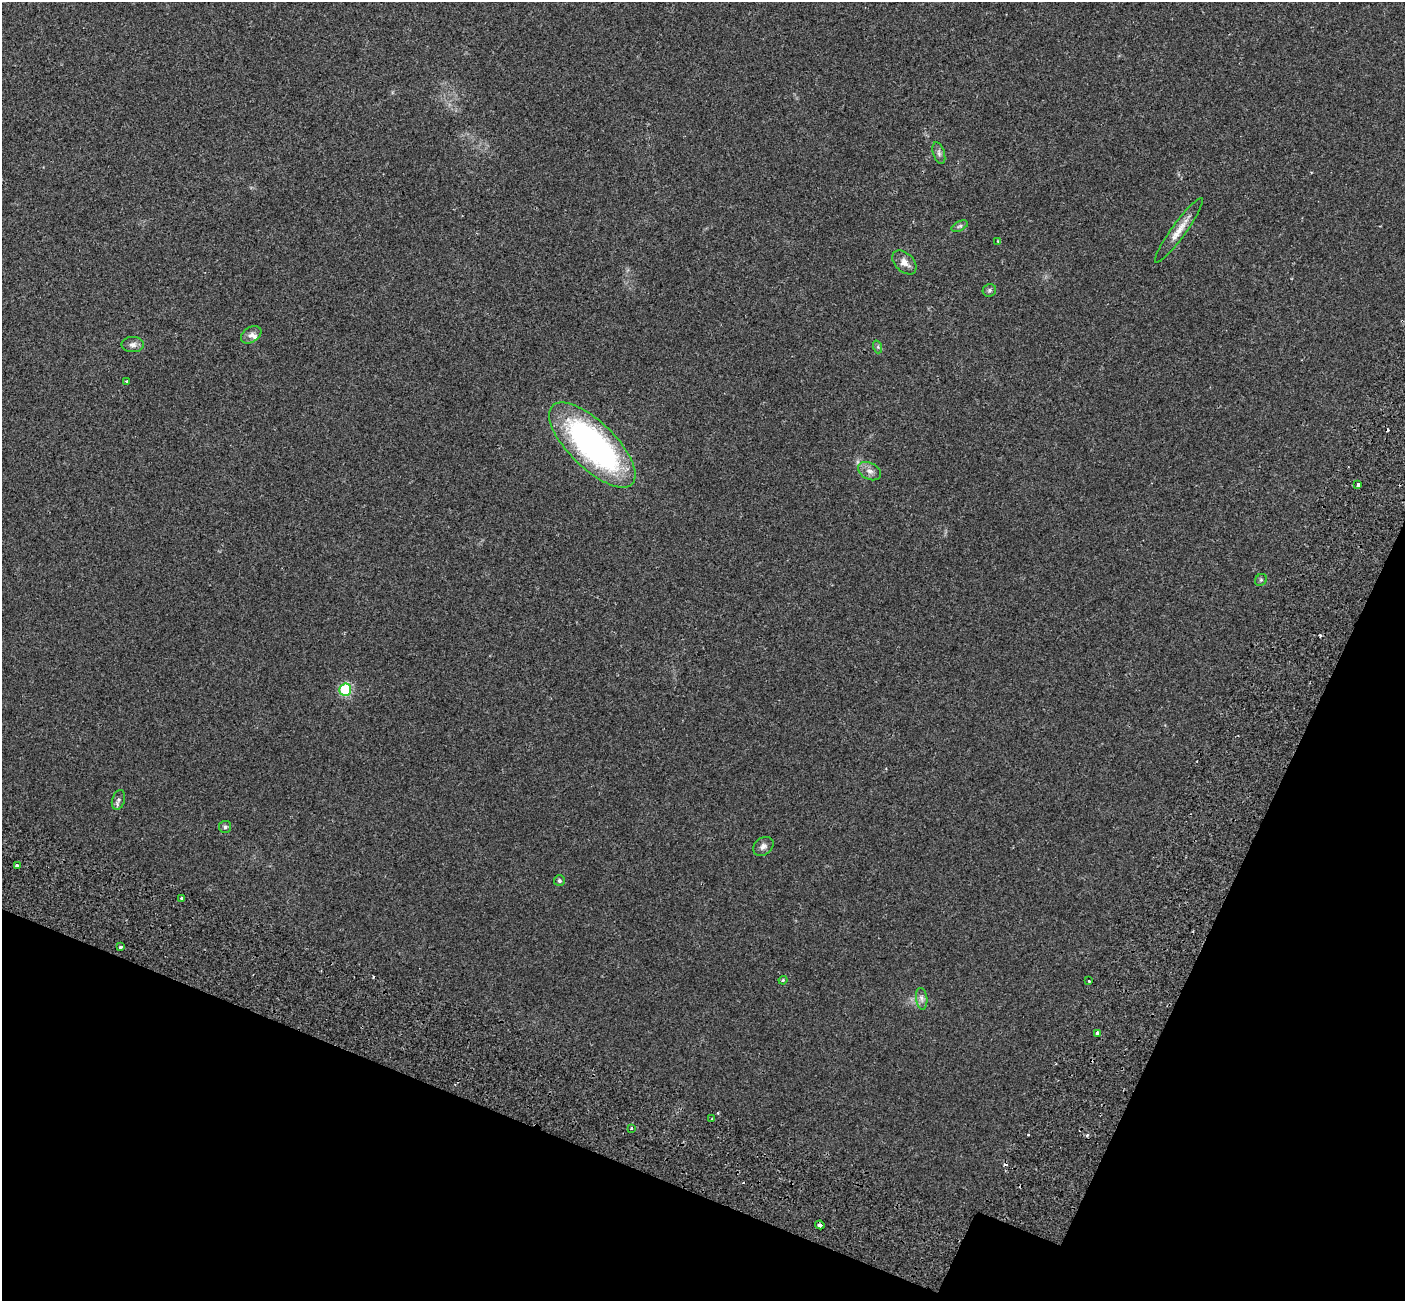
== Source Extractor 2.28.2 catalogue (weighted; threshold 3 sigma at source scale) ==
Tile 15 of 4 x 4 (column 3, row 4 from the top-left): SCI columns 3266-4668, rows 674-1972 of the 6198 x 6388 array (HDU 1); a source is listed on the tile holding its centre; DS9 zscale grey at full resolution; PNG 1407 x 1303 px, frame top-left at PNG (2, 2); each listed source drawn as its Kron ellipse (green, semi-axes under 4 px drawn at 4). Shown black and unused: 19% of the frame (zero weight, under 2 of 3 exposures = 8% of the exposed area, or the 3 px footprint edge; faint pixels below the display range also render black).
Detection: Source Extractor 2.28.2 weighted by HDU 2 'WHT'; one run over the whole footprint, this tile lists its part. Background 0.0576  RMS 0.0048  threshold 0.0215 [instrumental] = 3 sigma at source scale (4.5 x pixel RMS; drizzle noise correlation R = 1.50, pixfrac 1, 0.0396/0.0396 arcsec/px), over >= 5 px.
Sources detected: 37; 7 cosmic-ray / hot-pixel residue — neither listed nor drawn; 1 inside a brighter listed object's ellipse — not listed separately; the other 29 listed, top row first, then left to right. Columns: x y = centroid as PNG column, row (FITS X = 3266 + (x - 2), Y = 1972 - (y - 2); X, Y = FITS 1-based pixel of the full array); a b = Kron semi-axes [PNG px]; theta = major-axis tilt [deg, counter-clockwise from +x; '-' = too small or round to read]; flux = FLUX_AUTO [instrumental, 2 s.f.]
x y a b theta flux
939 153 11 5 -73 1.4
960 226 9 4 26 0.95
1179 230 39 7 54 5.9
998 241 4 3 - 0.52
904 262 14 9 -43 3.4
989 290 7 6 - 0.97
251 335 11 7 33 2.2
133 345 11 7 0 1.9
878 347 6 4 -72 0.76
126 381 3 3 - 0.51
592 445 56 23 -44 120
869 471 12 8 -27 2.5
1358 484 4 3 - 1.7
1261 580 6 5 - 0.7
345 690 6 6 - 32
118 800 10 6 71 1.4
225 827 6 6 - 1.1
763 846 11 8 38 1.9
17 866 4 3 - 2.3
559 881 5 5 - 0.91
182 899 3 3 - 1
120 947 3 3 - 1.7
783 980 4 3 - 0.54
1089 981 3 3 - 1.1
922 999 11 5 -82 1.7
1097 1033 3 3 - 4.7
712 1119 3 3 - 1.2
631 1128 3 3 - 0.47
820 1225 4 3 - 2.9
Overlapping masked pixels (flux is a lower limit): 1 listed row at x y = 820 1225